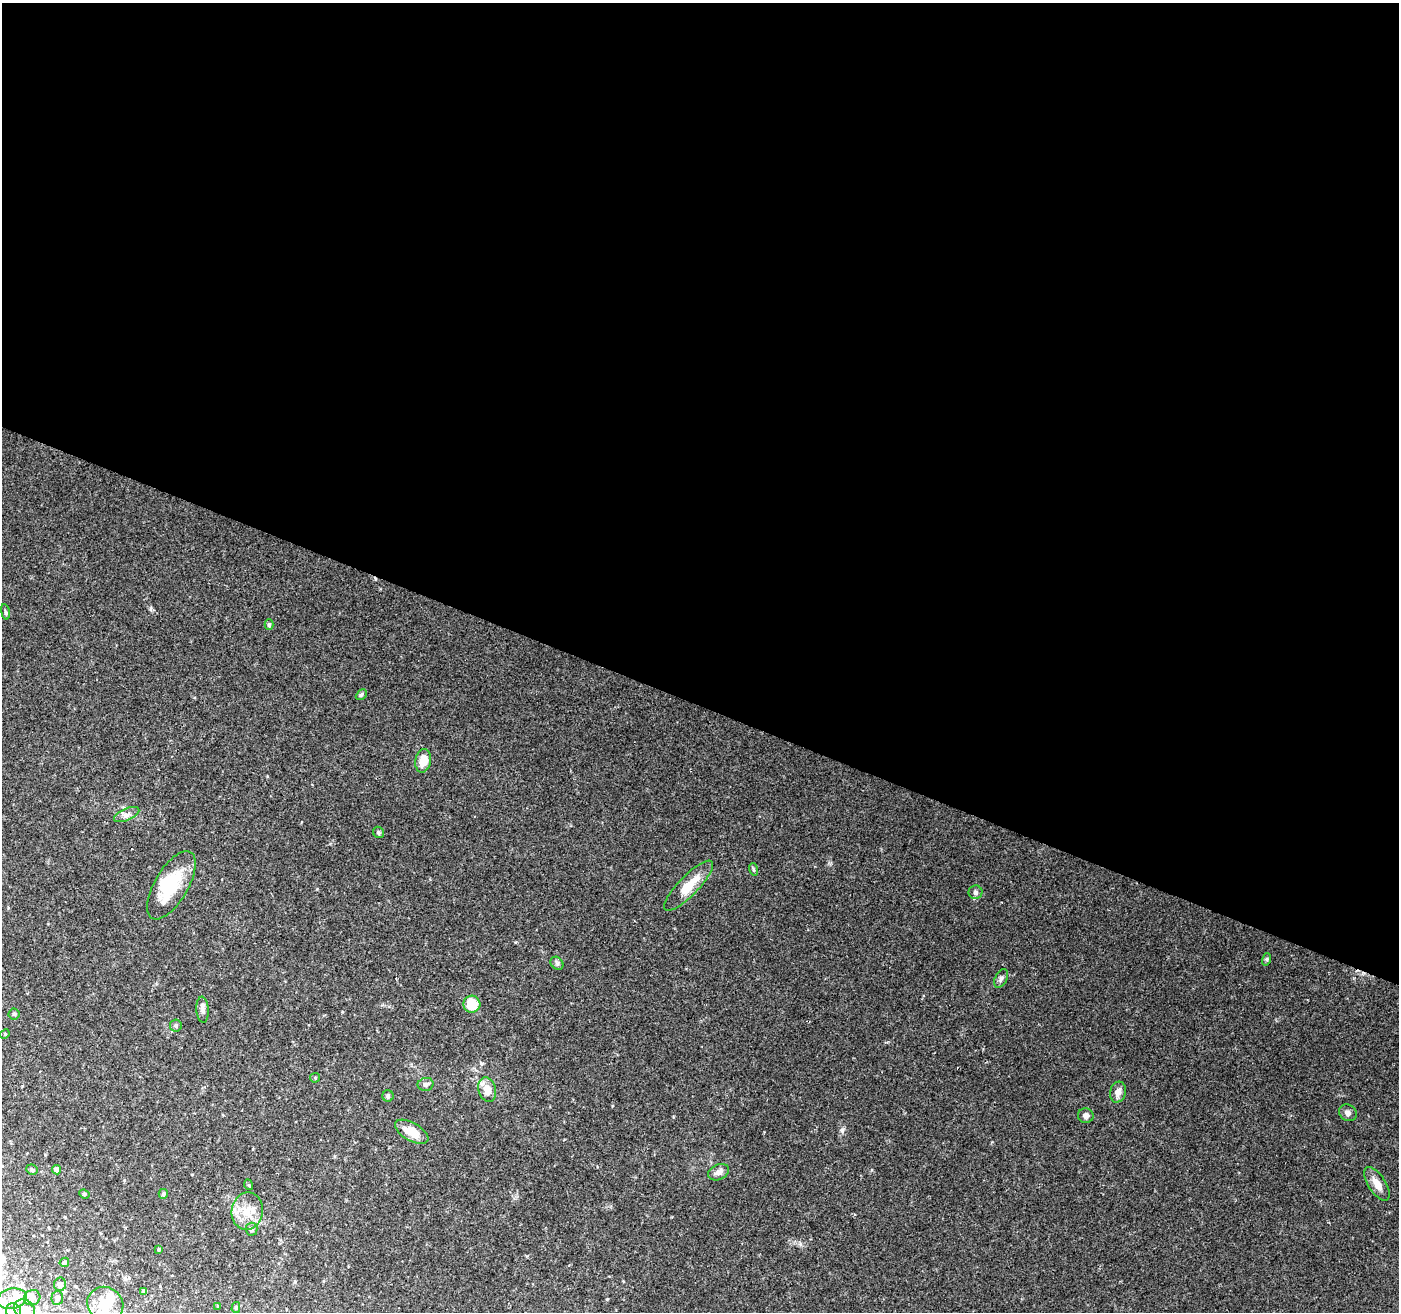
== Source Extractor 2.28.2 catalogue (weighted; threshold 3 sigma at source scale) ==
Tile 3 of 4 x 4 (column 3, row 1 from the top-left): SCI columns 2803-4199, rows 4206-5515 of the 5597 x 5723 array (HDU 1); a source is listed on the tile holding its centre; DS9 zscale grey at full resolution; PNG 1401 x 1314 px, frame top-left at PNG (2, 3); each listed source drawn as its Kron ellipse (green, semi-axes under 4 px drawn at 4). Shown black and unused: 54% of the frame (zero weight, under 2 of 3 exposures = <1% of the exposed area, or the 3 px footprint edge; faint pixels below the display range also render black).
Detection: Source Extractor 2.28.2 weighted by HDU 2 'WHT'; one run over the whole footprint, this tile lists its part. Background 0.0581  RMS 0.0065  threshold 0.0295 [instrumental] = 3 sigma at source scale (4.5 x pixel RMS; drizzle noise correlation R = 1.50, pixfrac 1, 0.0396/0.0396 arcsec/px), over >= 5 px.
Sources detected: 53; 2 inside a brighter object's white glare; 1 cosmic-ray / hot-pixel residue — neither listed nor drawn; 3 inside a brighter listed object's ellipse — not listed separately; the other 47 listed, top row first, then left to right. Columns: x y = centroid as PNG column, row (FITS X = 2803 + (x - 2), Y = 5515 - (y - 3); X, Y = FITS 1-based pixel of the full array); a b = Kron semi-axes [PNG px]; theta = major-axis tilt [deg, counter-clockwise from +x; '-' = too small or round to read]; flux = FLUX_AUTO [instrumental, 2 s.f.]
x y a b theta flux
5 612 8 4 -81 1
269 625 5 4 - 1.2
361 695 6 4 43 1
423 761 12 7 79 10
127 815 13 6 23 3
378 832 6 5 - 1.3
753 869 6 4 -71 0.87
171 885 38 16 59 29
689 886 34 10 46 14
975 892 7 7 - 1.7
1267 959 6 4 72 0.96
557 963 7 5 -45 1.5
1001 978 10 6 62 1.9
472 1004 8 8 - 15
203 1010 13 6 -86 2.5
14 1014 5 5 - 0.96
176 1025 6 6 - 1.6
5 1034 5 4 - 0.79
315 1078 5 4 - 0.78
426 1084 8 6 11 2.2
487 1090 12 8 -72 7.5
1118 1092 10 8 74 4.2
388 1096 6 5 - 1.1
1348 1113 9 8 - 2.4
1086 1116 7 7 - 2.3
412 1132 18 9 -30 11
32 1170 6 5 - 1.4
57 1170 4 4 - 4.2
719 1172 11 7 24 2.9
1377 1184 19 8 -57 6.5
249 1185 5 3 - 0.6
84 1194 5 4 - 0.83
163 1194 5 4 - 1
247 1211 19 15 81 12
251 1229 6 6 - 1.9
159 1249 4 4 - 0.87
64 1262 5 4 - 1.4
60 1284 6 6 - 2.6
144 1291 4 3 - 1.6
32 1298 8 7 - 2.5
57 1298 7 6 - 2.3
12 1299 15 10 11 7.8
105 1304 18 16 -34 13
218 1306 4 3 - 0.62
236 1307 5 4 - 1
25 1309 11 9 -31 8.4
13 1311 8 7 - 3.2
Isophote crosses this tile's border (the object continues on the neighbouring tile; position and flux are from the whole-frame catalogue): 2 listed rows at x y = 25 1309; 13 1311
Unlisted compact peaks at least as high as the median listed source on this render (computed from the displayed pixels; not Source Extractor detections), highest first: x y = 842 1130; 800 1244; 607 1299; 317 889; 151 607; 830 864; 267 776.